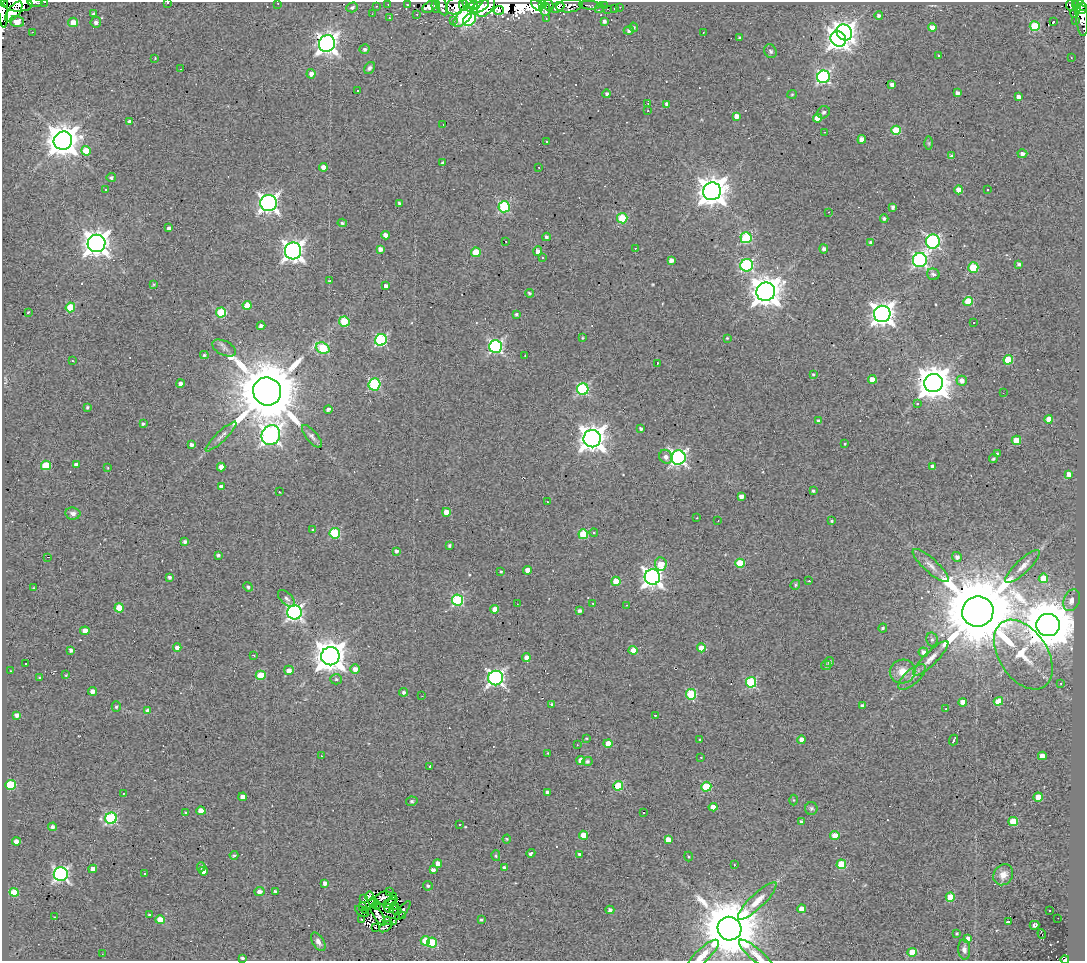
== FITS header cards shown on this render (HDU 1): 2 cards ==
NAXIS1  =                 1083
NAXIS2  =                  959

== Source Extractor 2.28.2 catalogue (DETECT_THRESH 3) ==
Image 1083 x 959 px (HDU 1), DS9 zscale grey, 1 PNG px = 1 image px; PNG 1087 x 963 px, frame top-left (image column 1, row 959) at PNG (2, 2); each listed source drawn as its Kron ellipse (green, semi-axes under 4 px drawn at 4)
Background 0.933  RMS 0.56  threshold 1.68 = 3 sigma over >= 5 px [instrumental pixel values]
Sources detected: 397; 10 with non-positive FLUX_AUTO (blend fragments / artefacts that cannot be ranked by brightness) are neither listed nor drawn; the other 387 listed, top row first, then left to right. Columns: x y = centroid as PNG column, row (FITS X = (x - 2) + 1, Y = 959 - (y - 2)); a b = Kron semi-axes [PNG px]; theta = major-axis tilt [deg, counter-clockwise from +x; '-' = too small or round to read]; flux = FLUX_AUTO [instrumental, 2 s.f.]
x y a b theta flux
3 2 3 2 - 180
45 2 3 2 - 47
35 3 7 3 -4 320
168 3 3 2 - 410
278 3 3 2 - 25
18 4 15 7 -2 1200
388 4 2 2 - 21
543 4 4 3 - 470
408 5 3 2 - 38
441 5 11 5 -65 300
456 5 11 8 32 3000
463 5 6 3 -79 400
469 5 7 5 -64 2100
474 5 5 3 - 890
537 5 7 4 -42 5000
549 5 7 4 -71 1300
590 5 10 3 -4 60
1070 5 5 3 - 180
1076 5 4 3 - 300
376 6 2 2 - 21
430 6 9 5 31 510
436 6 7 4 -85 200
480 6 9 5 26 2600
570 6 13 6 7 420
604 6 4 2 - 52
352 7 6 5 - 88
486 7 11 6 49 5000
558 7 7 4 27 210
620 7 2 2 - 20
1082 7 4 3 - 180
599 8 5 2 - 35
615 8 2 2 - 34
1077 8 4 2 - 170
545 9 7 5 -82 180
607 9 2 2 - 18
3 10 18 4 -88 3300
499 10 5 4 - 620
1081 10 6 2 3 390
14 12 12 5 52 2200
1074 13 5 3 - 47
94 14 4 3 - 120
372 14 2 2 - 18
417 14 3 2 - 51
879 15 4 3 - 110
463 17 12 6 45 3900
1082 17 19 6 -85 500
390 18 3 2 - 34
546 18 2 2 - 27
453 20 3 3 - 55
469 20 7 5 46 3000
1075 20 3 2 - 29
17 21 7 5 -19 540
604 21 4 4 - 110
73 22 5 4 - 390
96 22 5 5 - 140
1053 22 4 3 - 510
1035 26 5 5 - 2100
634 27 5 4 - 49
932 28 4 4 - 290
629 30 5 4 - 93
32 32 2 2 - 20
703 32 3 2 - 62
844 32 8 7 - 20000
739 38 3 3 - 57
838 39 8 7 - 23000
327 44 8 8 - 24000
364 49 5 5 - 100
770 51 7 6 - 100
939 56 3 3 - 88
1071 57 2 2 - 27
155 58 3 2 - 27
369 68 6 5 - 97
181 69 2 2 - 22
311 74 4 4 - 190
823 77 6 6 - 6400
892 85 4 3 - 150
358 90 3 2 - 68
957 93 4 4 - 130
607 94 4 4 - 86
792 94 5 4 - 41
1018 97 4 4 - 170
648 104 4 2 - 49
667 104 4 3 - 100
648 111 2 2 - 35
823 112 7 5 39 80
737 116 4 4 - 290
817 118 4 4 - 650
130 122 4 4 - 190
443 125 2 2 - 27
896 130 4 4 - 1200
824 132 2 2 - 26
862 139 4 4 - 350
63 141 9 9 - 72000
546 141 2 2 - 30
929 143 6 4 -90 53
86 151 5 5 - 800
1022 154 5 4 - 160
952 156 4 3 - 110
442 163 3 3 - 75
323 167 4 4 - 220
539 167 2 2 - 22
111 178 5 4 - 82
105 190 3 2 - 88
959 190 4 4 - 420
988 190 2 2 - 38
712 191 9 8 - 56000
269 203 8 8 - 19000
399 203 3 3 - 58
504 207 6 5 - 3400
893 207 4 3 - 96
829 212 3 2 - 39
622 218 5 5 - 1800
884 219 4 4 - 94
342 223 4 4 - 63
169 228 4 4 - 130
385 235 4 4 - 280
546 237 4 3 - 97
746 238 5 5 - 2900
506 241 2 2 - 38
870 242 4 3 - 62
933 242 7 7 - 7700
97 243 9 8 - 43000
635 248 2 2 - 22
380 249 4 4 - 190
824 249 4 4 - 130
293 251 8 8 - 22000
538 251 5 4 - 200
476 252 5 4 - 950
542 258 3 3 - 51
671 260 4 4 - 200
920 260 7 7 - 9800
1019 264 3 3 - 67
747 265 6 6 - 5100
973 267 5 5 - 1800
933 274 6 5 - 130
330 281 3 3 - 74
154 284 4 3 - 39
386 286 4 4 - 140
766 292 9 9 - 64000
529 293 4 4 - 70
968 302 5 4 - 1200
247 305 4 4 - 740
70 307 5 4 - 1500
28 312 3 2 - 44
221 312 5 5 - 1900
516 314 3 3 - 58
882 314 8 8 - 32000
344 322 5 5 - 1600
974 323 2 2 - 25
261 326 4 4 - 130
582 338 3 3 - 36
727 338 3 3 - 36
381 340 6 5 - 4400
496 346 6 6 - 7400
224 348 13 7 -26 150
323 348 7 5 -21 2200
204 355 4 3 - 64
525 356 3 2 - 26
1008 360 5 4 - 1400
72 361 3 2 - 38
657 363 3 2 - 27
813 374 4 3 - 42
872 379 4 4 - 510
962 381 5 5 - 230
933 383 9 9 - 82000
180 384 4 4 - 160
374 384 6 6 - 3700
583 389 6 5 - 4000
267 391 14 13 - 390000
1003 393 2 2 - 18
917 404 3 3 - 300
87 407 3 3 - 59
328 409 4 3 - 66
1049 419 4 4 - 540
819 421 4 4 - 140
143 424 4 3 - 64
641 429 3 3 - 77
271 435 10 9 - 17000
312 436 14 5 -50 140
221 437 21 5 44 210
592 439 9 8 - 42000
1016 440 5 4 - 940
845 444 3 2 - 32
191 445 4 4 - 130
997 453 3 3 - 33
666 457 7 6 - 170
678 458 7 7 - 11000
993 459 4 4 - 67
76 464 4 3 - 140
46 465 5 5 - 1300
932 466 4 3 - 120
221 467 4 4 - 290
108 468 3 2 - 29
1069 474 4 4 - 190
221 487 4 3 - 150
813 491 3 3 - 58
279 492 3 2 - 300
741 496 4 4 - 190
547 502 2 2 - 30
446 512 4 4 - 400
73 513 7 6 - 150
697 518 3 2 - 71
718 521 3 2 - 29
832 521 3 3 - 47
313 530 3 3 - 34
335 533 5 5 - 2700
594 533 4 3 - 33
583 534 5 4 - 1400
185 542 4 3 - 99
449 545 3 3 - 74
396 551 4 4 - 100
218 555 3 3 - 89
48 557 3 2 - 30
957 557 5 5 - 150
740 563 5 4 - 1300
661 564 7 6 - 670
931 565 23 7 -42 320
1022 567 23 7 43 340
528 570 4 4 - 350
501 571 4 3 - 45
170 577 4 4 - 92
652 577 8 7 - 21000
1043 578 5 5 - 910
616 581 4 4 - 910
809 581 3 3 - 270
795 585 5 4 - 56
248 587 5 4 - 76
34 588 3 2 - 32
286 598 11 5 -44 120
458 600 5 5 - 3900
1072 600 11 7 68 330
593 603 3 2 - 97
517 604 2 2 - 26
627 605 3 2 - 23
119 608 4 4 - 820
495 609 4 4 - 320
579 611 4 4 - 85
978 611 16 15 - 560000
294 612 7 7 - 12000
1048 625 12 11 - 240000
883 628 4 4 - 79
85 631 4 4 - 350
932 640 7 5 -78 85
177 647 4 4 - 210
701 648 4 4 - 570
71 650 4 3 - 120
633 650 4 4 - 540
923 652 5 5 - 160
1023 654 38 24 -56 1700
254 655 3 2 - 27
330 656 9 9 - 65000
526 657 4 4 - 240
931 658 24 6 45 350
829 662 5 4 - 110
26 664 3 2 - 51
826 665 5 4 - 82
355 669 4 4 - 260
289 670 5 4 - 250
11 671 3 2 - 27
903 671 13 12 - 550
66 675 3 2 - 38
261 675 5 4 - 1100
912 677 17 7 42 260
40 678 3 3 - 44
496 678 7 7 - 12000
336 679 6 5 - 78
751 682 5 5 - 3000
1061 683 3 3 - 43
93 691 4 4 - 310
404 692 4 4 - 80
691 694 5 5 - 2300
422 696 2 2 - 28
998 701 5 4 - 770
963 702 4 4 - 320
552 705 3 3 - 88
116 706 5 4 - 63
862 706 3 3 - 110
946 709 3 3 - 31
148 711 4 4 - 200
17 715 4 4 - 190
655 715 3 2 - 220
586 738 3 3 - 31
700 740 4 3 - 55
802 740 4 4 - 230
954 740 5 3 - 77
608 743 4 4 - 470
577 745 2 2 - 24
548 753 3 3 - 47
321 756 2 2 - 26
1042 756 4 4 - 300
701 757 3 2 - 21
581 761 4 4 - 510
587 761 5 4 - 87
429 766 3 2 - 52
10 785 5 5 - 2500
618 786 5 5 - 1600
706 787 5 5 - 2000
547 792 3 3 - 100
123 793 2 2 - 32
243 797 4 4 - 240
1038 797 4 4 - 520
794 800 5 3 - 34
412 801 6 4 12 57
713 807 4 4 - 340
811 808 6 6 - 93
201 811 4 4 - 470
185 812 3 3 - 42
644 813 3 2 - 71
111 818 6 5 - 3800
801 821 3 3 - 60
1013 821 4 4 - 1000
459 825 3 3 - 580
52 827 4 4 - 120
583 835 4 4 - 520
835 835 4 4 - 480
507 839 4 4 - 36
668 840 4 4 - 300
16 842 4 4 - 230
531 853 4 3 - 140
579 854 4 3 - 67
234 855 4 3 - 60
496 856 5 4 - 64
688 856 5 2 - 35
438 863 4 4 - 270
841 864 5 4 - 1600
734 865 3 2 - 38
201 867 4 3 - 67
504 868 3 3 - 100
93 869 4 4 - 360
433 870 4 3 - 110
203 871 4 4 - 180
61 874 7 7 - 9200
144 874 3 3 - 81
1003 875 11 9 57 350
325 883 4 4 - 160
428 886 5 4 - 75
14 892 4 4 - 1000
259 892 5 4 - 210
275 892 3 3 - 120
389 892 2 2 - 55
369 896 5 3 - 69
394 897 2 2 - 29
950 897 4 4 - 970
364 898 3 2 - 47
382 898 9 6 32 120
757 901 26 7 44 490
373 902 5 4 - 70
390 902 8 2 31 14
376 905 4 2 - 49
394 906 4 4 - 94
362 907 3 2 - 29
389 908 5 4 - 78
802 909 4 4 - 440
366 910 3 2 - 26
395 910 6 2 -22 32
610 910 4 4 - 140
362 911 7 2 -33 90
403 911 11 4 54 95
1050 911 3 2 - 42
149 915 3 2 - 41
378 915 12 3 -57 36
403 916 2 2 - 25
55 917 3 2 - 37
1058 918 2 2 - 17
362 919 2 2 - 23
160 920 4 4 - 660
481 920 4 3 - 58
387 921 4 3 - 43
394 922 3 2 - 25
1008 922 4 3 - 130
1035 925 5 4 - 120
375 927 3 2 - 26
386 927 8 3 36 11
730 929 12 11 - 310000
957 934 3 3 - 49
1042 934 5 2 - 150
968 938 4 4 - 160
425 941 5 5 - 750
318 942 10 6 -59 180
432 943 5 5 - 1700
964 949 10 6 -87 160
912 952 5 4 - 1100
102 954 2 2 - 20
703 955 21 6 44 380
757 955 22 6 -41 340
243 958 4 3 - 80
1065 959 4 3 - 230
At the frame edge (FLAGS 8, measured only in part): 11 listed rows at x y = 3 2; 45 2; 35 3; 168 3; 18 4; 3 10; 1082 17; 703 955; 757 955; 243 958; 1065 959
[10 non-positive-flux detections neither listed nor drawn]